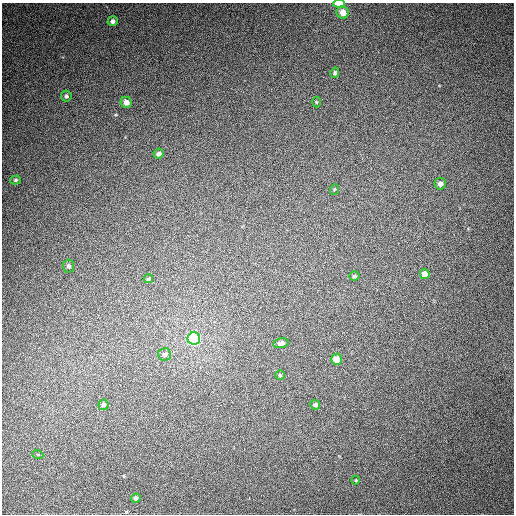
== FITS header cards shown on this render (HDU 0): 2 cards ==
NAXIS1  =                  512
NAXIS2  =                  512

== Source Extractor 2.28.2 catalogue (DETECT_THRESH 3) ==
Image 512 x 512 px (HDU 0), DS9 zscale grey, 1 PNG px = 1 image px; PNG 516 x 516 px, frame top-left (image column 1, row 512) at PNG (2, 3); each listed source drawn as its Kron ellipse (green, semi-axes under 4 px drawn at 4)
Background 425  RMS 11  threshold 33.8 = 3 sigma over >= 5 px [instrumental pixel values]
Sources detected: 25; all 25 listed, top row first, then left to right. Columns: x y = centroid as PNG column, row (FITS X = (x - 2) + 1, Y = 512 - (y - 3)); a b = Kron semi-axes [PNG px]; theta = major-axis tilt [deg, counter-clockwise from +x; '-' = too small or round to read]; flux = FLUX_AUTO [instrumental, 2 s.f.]
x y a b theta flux
339 4 6 3 1 11000
343 13 6 6 - 7800
113 21 5 5 - 2400
335 73 5 4 - 1400
66 96 5 5 - 1600
126 102 5 5 - 4300
316 102 5 3 - 750
159 154 5 5 - 2100
15 180 5 4 - 1200
440 184 6 6 - 3400
335 189 5 3 - 700
69 266 6 5 - 1800
425 274 5 5 - 6200
354 276 5 5 - 1500
148 279 5 4 - 1000
194 339 6 6 - 140000
281 343 8 5 12 2700
165 354 6 6 - 1800
336 359 5 5 - 7300
280 375 4 4 - 1000
103 405 5 5 - 1600
315 405 5 5 - 1900
38 455 5 3 - 620
356 480 4 3 - 590
136 498 5 4 - 2100
At the frame edge (FLAGS 8, measured only in part): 1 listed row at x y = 339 4